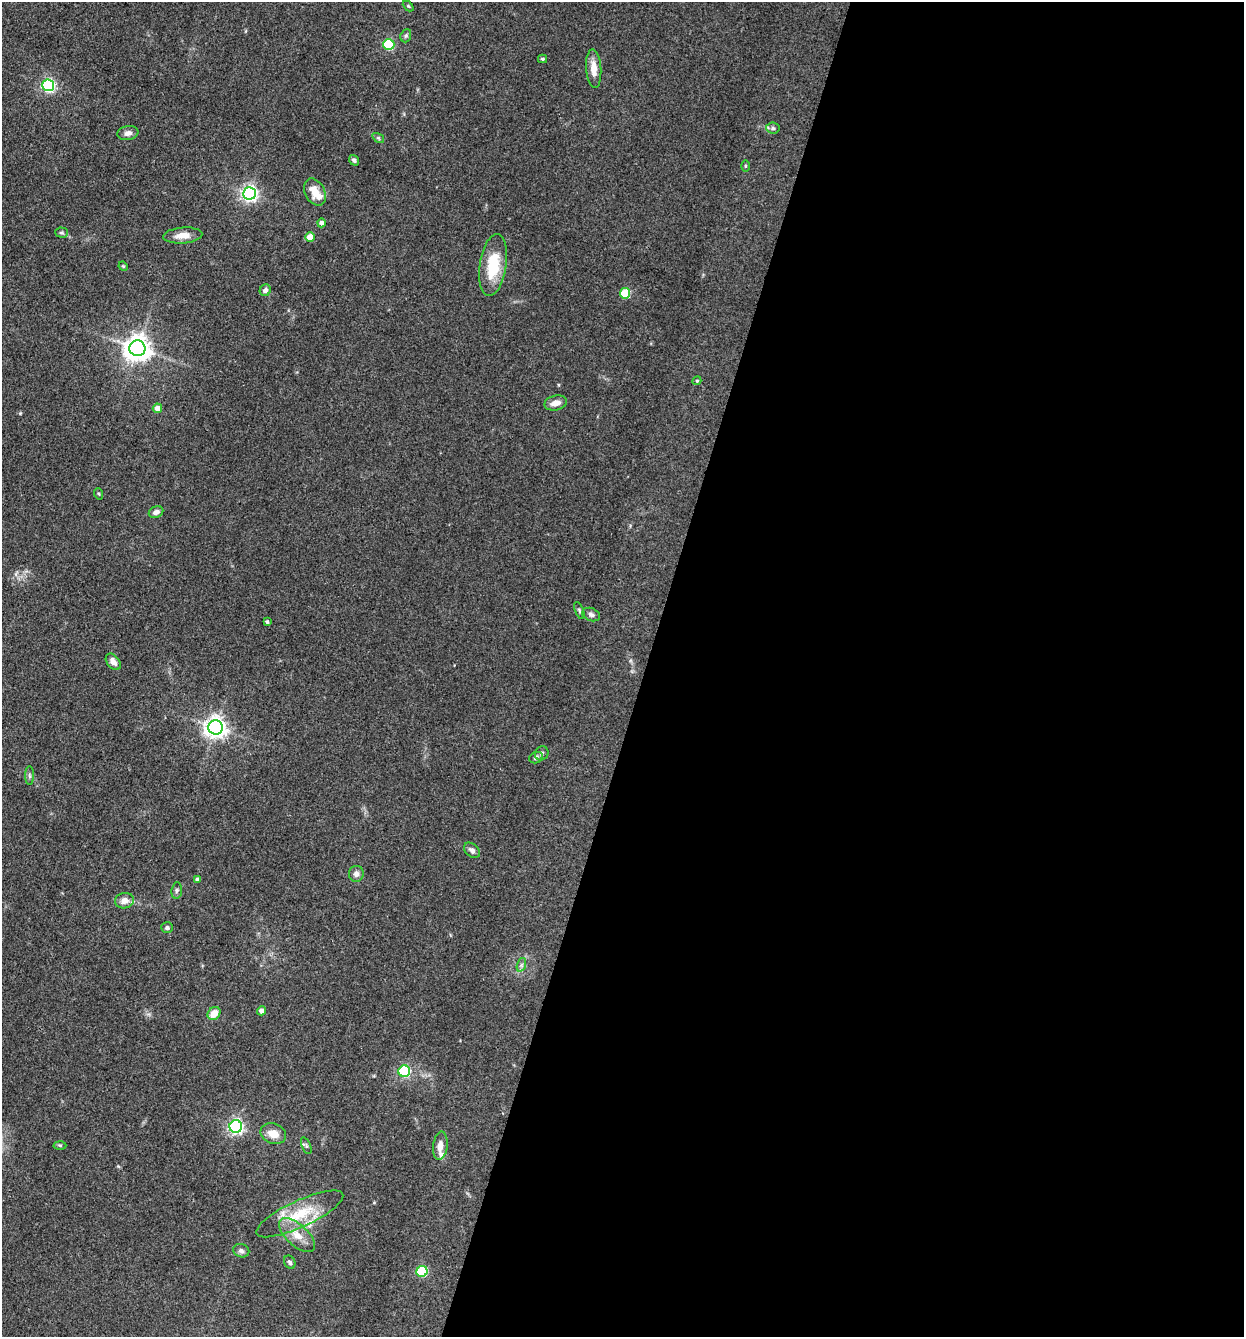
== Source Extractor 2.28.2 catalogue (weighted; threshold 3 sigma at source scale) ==
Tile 12 of 4 x 4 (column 4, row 3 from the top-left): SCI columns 3985-5226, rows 1337-2671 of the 5357 x 5342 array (HDU 1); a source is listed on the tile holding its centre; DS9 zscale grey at full resolution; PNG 1246 x 1339 px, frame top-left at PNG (2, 2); each listed source drawn as its Kron ellipse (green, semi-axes under 4 px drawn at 4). Shown black and unused: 48% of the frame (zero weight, under 3 of 4 exposures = <1% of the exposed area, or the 3 px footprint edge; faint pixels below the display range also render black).
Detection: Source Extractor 2.28.2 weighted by HDU 2 'WHT'; one run over the whole footprint, this tile lists its part. Background 0.132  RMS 0.0068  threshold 0.0305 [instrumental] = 3 sigma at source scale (4.5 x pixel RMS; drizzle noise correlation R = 1.50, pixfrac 1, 0.05/0.05 arcsec/px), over >= 5 px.
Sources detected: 59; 4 inside a brighter listed object's ellipse — not listed separately; the other 55 listed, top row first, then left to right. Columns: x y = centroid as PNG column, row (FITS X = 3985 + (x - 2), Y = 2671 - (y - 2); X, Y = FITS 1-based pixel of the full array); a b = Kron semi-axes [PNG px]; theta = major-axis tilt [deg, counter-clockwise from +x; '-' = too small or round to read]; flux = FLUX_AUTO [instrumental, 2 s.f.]
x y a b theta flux
408 6 6 4 -44 0.81
406 36 7 5 69 1.3
389 44 5 5 - 51
543 59 4 3 - 1
594 68 19 7 -86 7.3
48 85 6 6 - 140
773 128 6 5 - 1.5
128 133 10 7 10 3.3
378 138 6 4 -34 0.91
354 160 5 4 - 1.7
745 166 6 4 -90 0.78
315 192 14 9 -63 10
249 193 6 6 - 240
321 223 4 4 - 2.1
62 233 6 5 - 1.1
183 235 19 8 4 6.9
310 237 4 4 - 9.1
493 265 31 13 81 26
123 266 5 4 - 0.73
265 290 6 5 - 2.5
625 293 5 5 - 32
137 348 8 8 - 740
697 381 4 4 - 0.81
556 403 11 7 13 4.9
157 408 5 4 - 6
99 494 6 3 -71 0.72
156 512 7 5 23 3.1
579 611 9 4 -68 1.4
591 615 9 6 -21 2.3
267 622 3 3 - 1.3
113 662 9 6 -51 4.1
216 727 7 7 - 450
542 753 7 6 - 1.6
536 758 7 5 25 2.1
29 775 9 4 -89 1.5
472 850 9 6 -41 2.4
356 874 8 7 - 2.9
197 879 4 3 - 1.8
177 890 8 5 83 1.4
124 901 9 7 10 5.9
167 928 6 5 - 1.6
521 965 7 4 71 1.5
262 1011 4 4 - 4.3
214 1013 7 5 46 8.2
404 1071 6 5 - 69
236 1127 6 6 - 180
273 1134 13 10 -21 8.2
60 1145 6 4 -2 0.99
306 1146 9 4 -69 1.2
440 1146 14 7 83 5
300 1214 47 13 25 25
297 1235 22 10 -42 10
241 1251 8 6 -21 2.2
290 1262 7 5 -61 1.5
422 1271 5 5 - 51